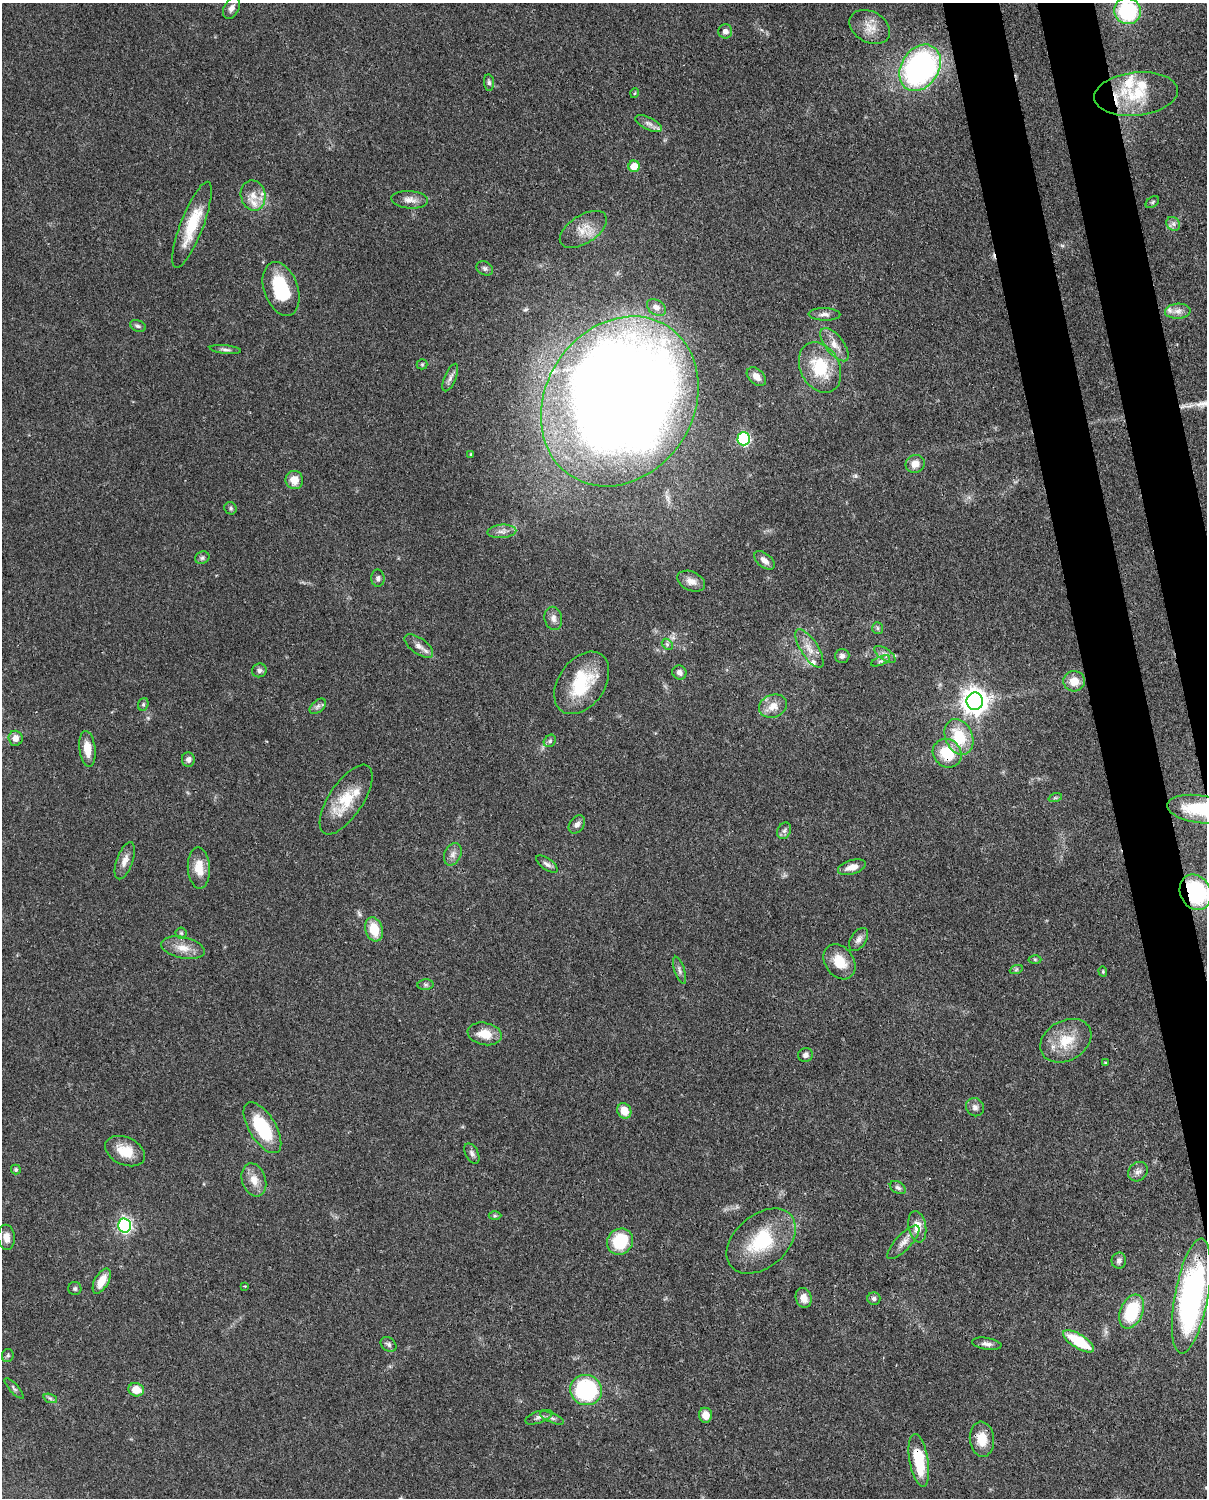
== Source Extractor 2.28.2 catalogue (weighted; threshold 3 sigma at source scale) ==
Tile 6 of 4 x 3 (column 2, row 2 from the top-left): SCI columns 1294-2498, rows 1760-3255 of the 4999 x 4902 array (HDU 1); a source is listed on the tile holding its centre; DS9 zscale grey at full resolution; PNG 1209 x 1500 px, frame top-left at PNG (2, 3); each listed source drawn as its Kron ellipse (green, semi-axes under 4 px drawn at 4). Shown black and unused: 6% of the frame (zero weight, under 3 of 4 exposures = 7% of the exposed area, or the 3 px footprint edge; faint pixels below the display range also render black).
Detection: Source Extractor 2.28.2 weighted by HDU 2 'WHT'; one run over the whole footprint, this tile lists its part. Background 0.087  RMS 0.0039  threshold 0.0175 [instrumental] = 3 sigma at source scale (4.5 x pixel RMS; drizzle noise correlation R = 1.50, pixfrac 1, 0.05/0.05 arcsec/px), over >= 5 px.
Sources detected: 131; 1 inside a brighter object's white glare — neither listed nor drawn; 7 inside a brighter listed object's ellipse — not listed separately; the other 123 listed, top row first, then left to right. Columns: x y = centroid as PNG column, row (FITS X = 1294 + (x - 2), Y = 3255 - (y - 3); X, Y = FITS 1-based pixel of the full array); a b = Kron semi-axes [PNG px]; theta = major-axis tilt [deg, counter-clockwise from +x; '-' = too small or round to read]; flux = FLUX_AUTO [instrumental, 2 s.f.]
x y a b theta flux
232 8 11 7 62 2.1
1127 11 13 13 - 35
870 27 21 15 -30 5.9
725 31 7 7 - 1.9
920 68 25 18 57 100
489 82 8 5 -83 0.97
635 93 5 3 - 0.33
1136 94 42 21 6 18
649 123 14 6 -26 2
634 166 6 5 - 6.1
253 195 15 12 -78 4.7
410 200 18 8 -4 3.1
1152 202 7 5 37 0.71
1173 224 7 6 - 1.3
192 225 46 11 69 15
583 229 26 14 33 6.8
485 268 9 6 -28 1.1
281 289 28 17 -71 19
656 307 10 7 -34 2.1
1178 311 13 7 4 2.5
824 314 16 6 -1 2
138 326 8 5 -23 0.93
835 345 20 9 -52 4.4
225 350 16 4 -6 1.2
422 364 5 5 - 0.57
820 367 26 19 -63 19
450 377 15 5 67 1.8
756 377 11 7 -43 2.6
620 401 89 74 57 890
744 439 6 6 - 53
471 454 3 3 - 0.36
915 464 10 8 21 3.6
294 480 9 9 - 4.8
230 508 6 6 - 0.83
502 531 14 6 5 2.2
202 558 7 6 - 0.88
764 560 12 7 -38 2.5
378 578 8 6 -89 1.1
691 581 15 9 -24 3
553 618 11 8 -78 2.2
878 628 6 5 - 0.72
667 644 6 4 -46 0.78
419 646 16 8 -36 2.6
809 648 22 8 -57 4.5
885 654 12 5 -34 1.8
842 656 7 7 - 1.4
881 661 10 4 22 0.95
259 670 7 7 - 1.2
679 672 7 6 - 1.6
1074 681 11 10 - 5.4
582 683 34 23 55 21
975 701 8 8 - 400
143 704 6 5 - 0.75
318 706 9 6 42 1.3
773 706 14 11 21 4.5
959 737 18 13 -66 15
15 738 7 7 - 3.1
550 741 7 5 47 0.83
87 749 18 8 -83 5.4
947 753 15 13 -43 13
188 759 7 6 - 1.5
1055 798 7 4 18 0.69
346 800 40 17 57 14
1199 809 32 14 -8 20
577 824 10 7 54 1.6
784 831 8 6 62 1.3
453 854 11 8 65 2
125 861 19 8 70 3.4
547 864 13 5 -35 1.4
852 867 14 7 17 3.8
199 868 20 11 -87 6.9
1195 892 18 15 -63 38
374 929 12 8 -72 8.6
181 933 5 5 - 0.63
859 939 13 7 57 1.9
183 948 22 10 -12 5.2
1035 959 6 4 -1 0.54
840 962 19 14 -53 7.6
680 970 14 5 -72 1.4
1016 970 6 4 20 0.57
1103 971 5 4 - 0.45
425 985 8 5 5 0.78
485 1034 17 11 -11 6.5
1066 1041 27 20 29 12
805 1055 7 7 - 1.5
1105 1063 4 3 - 0.38
975 1107 9 8 - 1.6
624 1111 8 7 - 5.5
262 1128 29 13 -58 21
125 1151 21 13 -24 8.2
472 1153 11 6 -61 1.3
16 1170 5 5 - 0.75
1138 1172 10 9 - 1.9
254 1180 17 12 -72 4.8
898 1188 9 5 -31 1.1
495 1216 6 4 0 0.6
124 1225 7 6 - 87
917 1227 16 9 -80 4.9
6 1237 12 8 -84 3.3
761 1241 39 26 40 24
620 1242 13 12 - 17
903 1242 22 7 47 3.2
1119 1261 8 7 - 1.2
102 1281 14 7 61 5.5
244 1286 3 2 - 0.43
75 1289 6 6 - 0.79
1191 1296 58 16 80 110
804 1298 10 8 -72 3.1
874 1299 6 6 - 1.1
1132 1311 18 11 67 21
1079 1341 18 7 -32 17
389 1344 8 6 -37 1.2
987 1344 15 6 -8 1.8
8 1356 6 6 - 0.72
14 1388 13 4 -48 0.98
136 1390 8 6 -15 5.9
586 1390 16 15 - 37
50 1398 7 4 -19 0.87
705 1415 7 6 - 3.9
539 1417 14 6 20 1.5
552 1418 13 4 -23 1.2
982 1439 17 12 -84 7
919 1460 27 9 -80 17
Overlapping masked pixels (flux is a lower limit): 4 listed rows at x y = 947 753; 1199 809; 1195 892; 919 1460
Isophote crosses this tile's border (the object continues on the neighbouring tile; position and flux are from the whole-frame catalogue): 4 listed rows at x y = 232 8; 1127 11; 1199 809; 1195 892